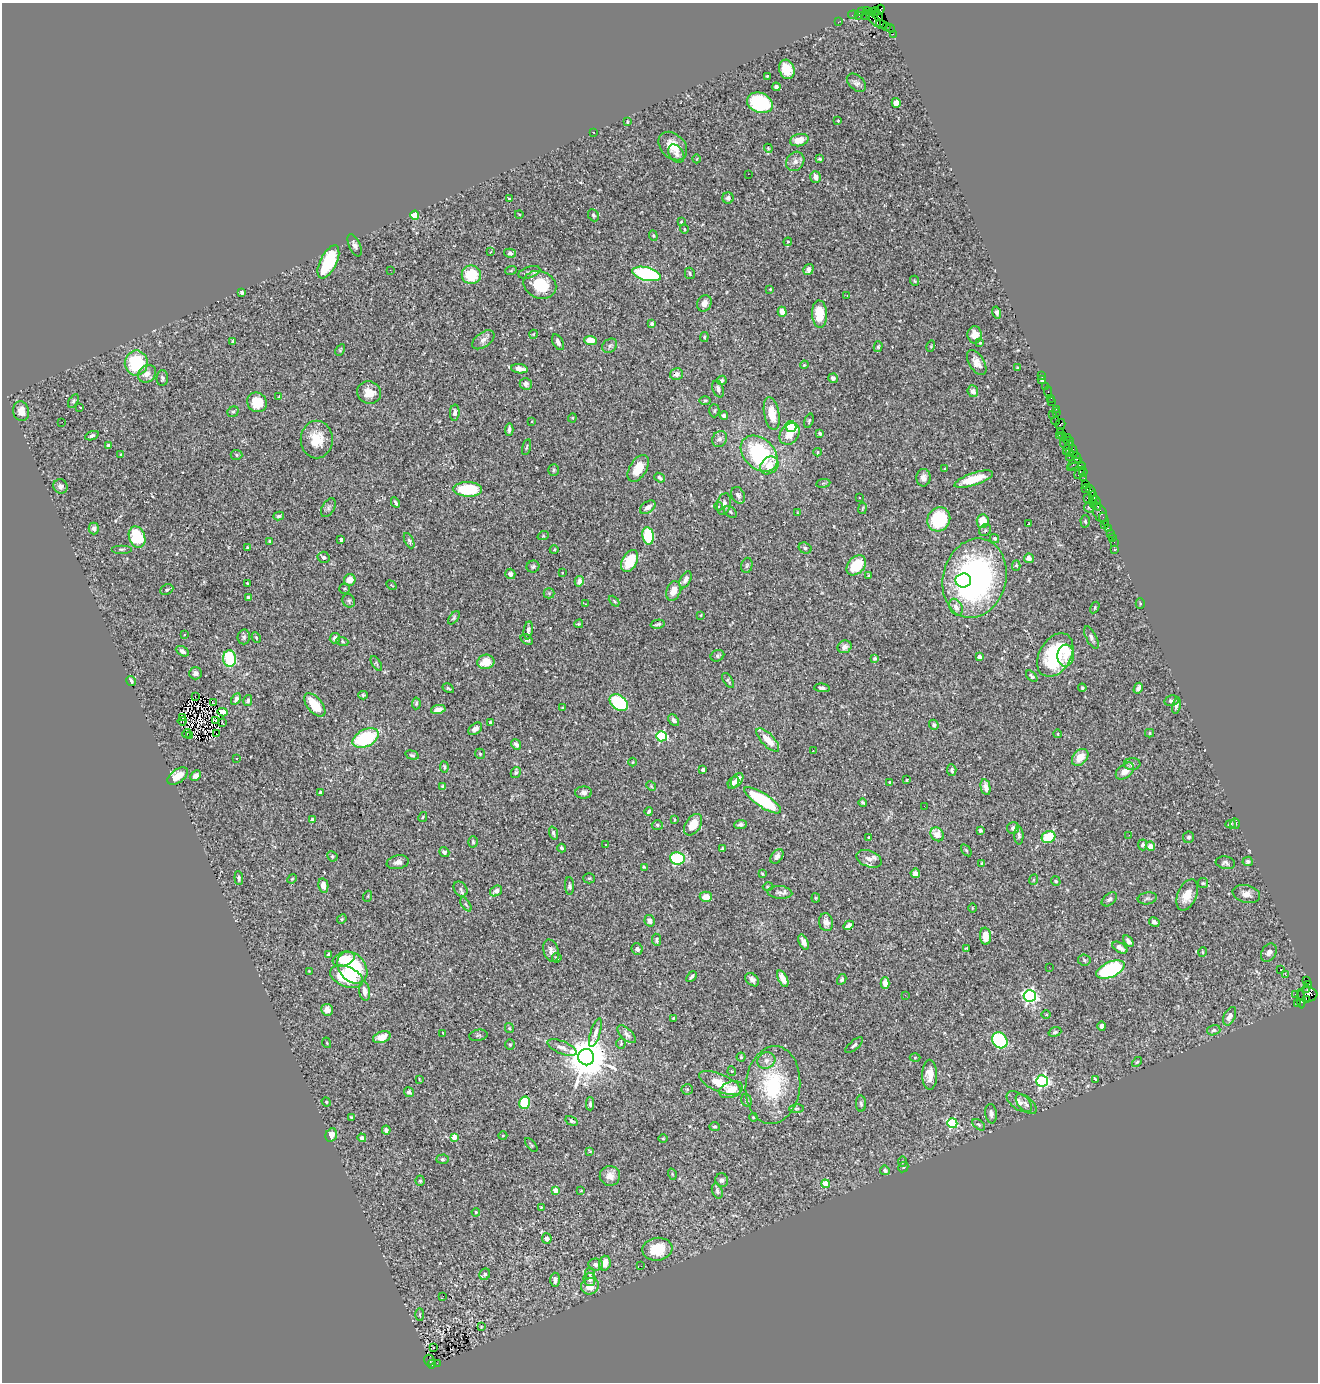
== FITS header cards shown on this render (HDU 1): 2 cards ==
NAXIS1  =                 1316
NAXIS2  =                 1380

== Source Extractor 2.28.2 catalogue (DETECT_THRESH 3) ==
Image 1316 x 1380 px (HDU 1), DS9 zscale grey, 1 PNG px = 1 image px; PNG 1320 x 1384 px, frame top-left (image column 1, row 1380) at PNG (2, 3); each listed source drawn as its Kron ellipse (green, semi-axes under 4 px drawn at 4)
Background 0.744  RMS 0.019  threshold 0.0579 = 3 sigma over >= 5 px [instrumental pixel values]
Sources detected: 506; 5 with non-positive FLUX_AUTO (blend fragments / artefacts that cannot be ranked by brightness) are neither listed nor drawn; of the other 501, the 500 brightest by FLUX_AUTO listed and drawn (1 fainter detections omitted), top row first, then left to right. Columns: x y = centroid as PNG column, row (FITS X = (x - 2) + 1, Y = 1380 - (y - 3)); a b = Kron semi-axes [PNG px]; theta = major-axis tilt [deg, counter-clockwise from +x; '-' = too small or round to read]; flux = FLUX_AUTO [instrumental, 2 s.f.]
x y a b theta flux
880 9 4 3 - 86
866 11 3 2 - 29
861 12 4 3 - 80
872 12 4 2 - 340
875 12 4 3 - 340
853 15 5 2 - 24
858 15 4 3 - 44
878 15 6 4 -53 92
866 16 4 3 - 490
873 19 10 4 -50 580
838 22 2 2 - 12
881 24 5 3 - 61
887 26 3 2 - 39
890 28 4 2 - 35
893 34 3 2 - 9.4
787 69 10 7 -73 28
767 76 3 3 - 1.3
856 83 11 7 -42 4.9
776 87 4 4 - 3.2
760 103 13 10 -21 100
896 103 5 4 - 14
838 121 3 2 - 0.95
627 122 3 2 - 1.2
594 133 2 2 - 0.95
799 140 9 6 14 19
673 146 16 12 -45 22
768 148 4 3 - 1.2
676 154 10 7 -56 6.2
697 159 4 3 - 0.97
820 159 3 3 - 1.7
795 161 10 8 54 6.7
748 174 2 2 - 24
815 177 6 5 - 8.7
728 198 6 5 - 4.5
509 199 4 3 - 1.5
519 214 4 3 - 0.89
415 215 4 4 - 39
593 215 6 5 - 2.4
681 222 4 4 - 1.1
684 229 4 3 - 1.1
653 236 5 4 - 1.6
788 242 4 3 - 1
355 245 12 5 -65 5.1
490 252 3 3 - 1.2
510 253 6 4 -15 3
328 262 18 8 63 73
390 270 2 2 - 1.7
511 270 6 3 21 1.3
808 270 6 5 - 5
529 272 11 5 18 4.6
690 273 6 5 - 2.3
647 274 15 6 -14 150
471 275 9 9 - 45
915 281 5 3 - 1.1
540 285 17 13 -22 49
770 289 3 2 - 1
242 292 4 3 - 3.1
847 295 3 3 - 0.95
704 303 8 7 - 7.4
782 312 5 4 - 12
997 312 6 4 -74 3
819 314 13 7 -87 32
652 324 4 3 - 2.7
534 334 4 3 - 0.98
975 335 8 7 - 13
704 337 5 4 - 1.5
483 340 12 7 36 6.1
591 340 6 4 -3 16
233 342 4 3 - 2.7
558 342 8 5 -61 5.7
980 343 3 3 - 1.3
610 346 8 6 38 3.5
931 346 5 3 - 1.2
878 347 5 4 - 1.6
340 350 6 4 61 1.6
136 363 12 11 - 66
977 363 14 7 -58 11
804 365 4 3 - 1.1
1017 368 3 2 - 1.2
519 369 8 4 -8 12
147 374 10 8 45 9.6
677 374 7 5 14 5.6
1041 375 2 2 - 17
162 378 8 5 89 3.2
833 378 5 4 - 4.5
722 380 5 4 - 2.6
1042 380 4 2 - 1.9
526 384 6 5 - 3.9
1045 386 3 2 - 42
718 389 9 5 -70 4.1
973 391 6 5 - 6.4
1048 392 6 3 -84 49
369 393 12 11 - 16
279 397 3 2 - 1.2
1051 398 4 3 - 52
73 401 7 4 59 2.1
705 401 5 3 - 1.6
257 402 10 9 - 31
1051 402 2 2 - 23
79 407 3 3 - 22
1056 409 2 2 - 19
21 411 10 8 -75 12
714 411 6 5 - 2.1
233 412 6 5 - 2.2
1056 412 4 2 - 33
455 413 8 5 86 5.2
772 414 17 7 -79 22
1052 414 3 2 - 35
724 416 4 3 - 4
572 418 4 4 - 1.3
532 421 3 3 - 2.7
809 421 7 4 73 1.7
1056 421 4 3 - 86
62 422 2 2 - 18
1060 424 5 5 - 120
791 426 5 5 - 70
509 429 6 3 87 3.1
1060 431 2 2 - 54
789 434 11 9 54 17
820 434 4 3 - 2.6
1059 435 2 2 - 14
92 436 7 4 22 2.8
1063 436 3 2 - 22
1068 437 3 2 - 24
317 439 19 16 89 30
719 439 8 7 - 4.8
1069 441 5 4 - 72
1065 444 6 2 -50 46
108 446 4 3 - 2.8
527 447 8 2 75 1.4
1068 448 7 3 64 140
1073 450 6 3 -71 96
818 452 4 3 - 0.91
1070 452 4 3 - 31
759 454 21 15 -43 130
121 455 3 3 - 1.5
236 455 6 5 - 2.3
1069 457 2 2 - 25
1077 458 6 3 -65 180
1074 464 7 3 35 100
769 465 10 8 41 16
1076 467 9 4 12 130
638 468 15 8 59 26
945 469 3 2 - 1.1
554 470 6 5 - 2
1083 472 4 2 - 63
1080 473 7 3 59 91
660 478 6 4 -39 2.4
923 478 9 7 86 6.9
1084 478 2 2 - 2
974 479 20 6 18 31
823 483 7 3 8 1.6
1086 484 3 2 - 65
60 486 7 7 - 4.9
468 489 14 7 -1 66
1086 489 4 2 - 63
1091 490 6 3 -58 95
738 495 9 6 -62 4.7
1093 497 5 3 - 89
860 498 3 2 - 2.6
1087 498 3 2 - 100
395 503 6 3 -63 2.2
1097 503 8 3 -73 140
724 504 11 7 78 6.1
1093 504 3 3 - 80
718 506 4 4 - 1.6
648 507 9 5 35 5.1
328 508 10 6 62 3.7
862 508 6 3 80 1.2
1089 508 5 2 - 0.93
730 512 7 5 -38 2.4
798 513 3 2 - 1
1100 513 10 6 -65 170
279 516 5 4 - 2.8
939 519 12 11 - 76
1104 519 7 3 -66 42
983 521 7 6 - 25
1085 521 6 4 -87 1.9
1029 524 3 2 - 1.2
1104 525 2 2 - 10
94 528 6 5 - 4
1108 528 3 2 - 49
985 530 6 5 - 2.9
1110 533 2 2 - 9.5
543 536 6 3 18 1.4
648 536 9 5 -79 60
137 537 11 8 -69 78
995 538 4 4 - 2.1
1112 538 3 2 - 27
341 539 4 3 - 3.8
270 541 3 3 - 2.1
409 541 8 4 -64 2.7
1114 542 2 2 - 5.4
247 548 4 3 - 1.7
805 548 6 5 - 3.3
121 549 10 3 0 2
554 550 4 3 - 1.1
1114 550 3 2 - 1.8
324 557 6 5 - 2.8
1029 558 5 5 - 6
630 561 12 7 62 41
747 565 8 5 74 2.5
856 565 11 8 46 42
1016 565 5 4 - 1.8
533 567 6 6 - 2.6
562 572 3 3 - 4.3
510 574 5 5 - 4.1
868 575 4 2 - 1
974 578 40 31 75 380
350 580 6 5 - 14
685 580 9 5 64 4.7
963 580 8 7 - 24
579 581 5 4 - 8
247 583 3 2 - 0.93
391 585 5 2 - 1.1
345 589 5 5 - 2.1
167 590 7 5 26 2.4
673 591 10 7 69 13
549 593 5 5 - 1.9
248 597 4 3 - 2.1
349 601 7 6 - 2.5
614 601 6 4 -46 1.7
1140 603 5 4 - 1.6
585 604 3 2 - 0.77
956 607 9 6 -63 7.3
1095 607 6 3 60 1.4
701 615 3 2 - 0.81
454 618 7 4 53 2.1
579 624 4 3 - 1.5
658 624 7 3 13 2.3
528 630 9 4 81 3.7
185 634 3 3 - 6.6
244 637 7 6 - 3.2
256 638 5 3 - 1.7
335 638 5 5 - 3.9
1091 638 12 5 -63 4.5
527 639 6 4 -38 2.6
342 641 6 4 -21 1.9
845 647 7 6 - 5.5
182 651 7 4 -30 4.2
1055 655 23 16 60 120
717 656 7 5 25 2.8
1066 656 11 8 86 12
979 657 4 3 - 8
875 658 3 3 - 1.6
230 659 8 6 -87 62
486 662 8 7 - 21
376 663 8 4 -58 2.3
195 673 6 6 - 4.5
1032 676 7 4 -45 2.6
728 680 8 4 -59 2.4
131 681 5 3 - 3.8
448 688 6 4 -30 1.5
822 688 8 4 -4 2.6
1082 688 4 3 - 1.5
1138 688 5 3 - 4.2
363 695 5 4 - 2
195 696 3 2 - 0.85
236 699 6 4 61 3.6
248 701 5 4 - 2.7
1171 701 7 5 12 4.2
213 703 2 2 - 0.69
416 703 6 4 86 2
619 703 10 7 -38 91
315 705 14 7 -50 29
1176 705 8 4 78 4.5
562 707 4 3 - 1.1
438 709 7 4 11 8.1
223 712 5 4 - 7
182 717 3 2 - 1.1
216 720 4 2 - 0.56
674 720 6 4 -51 3.8
182 721 4 2 - 0.44
222 722 3 2 - 1.6
491 723 4 3 - 2
934 725 5 4 - 2.5
475 729 8 5 38 5.9
1150 733 4 4 - 1.9
187 734 5 2 - 2.8
216 734 3 2 - 1.6
1058 734 4 3 - 0.97
190 736 3 2 - 8.9
661 736 5 5 - 120
366 738 14 8 27 96
768 740 15 6 -46 22
516 744 6 4 -52 4.3
813 750 3 2 - 3.5
480 754 5 5 - 1.9
412 755 7 4 -14 2.1
1080 757 9 7 47 16
237 759 3 2 - 2.2
632 762 4 3 - 0.87
1132 764 8 6 4 3.5
444 767 5 3 - 1.4
703 770 4 3 - 5.9
952 770 6 4 -86 2.8
1125 771 10 6 39 12
516 772 6 5 - 2.2
178 776 12 6 35 16
196 776 6 4 45 5.5
737 780 8 5 57 9.5
907 780 3 3 - 1.2
890 782 3 3 - 1.4
733 783 7 5 51 6.2
651 786 5 4 - 1.4
443 787 4 3 - 2.7
986 787 8 5 -78 6.8
320 792 3 3 - 1.6
584 793 8 6 2 4.3
763 800 21 6 -33 110
863 803 4 3 - 2.2
924 806 2 2 - 2.2
649 811 4 3 - 2.3
423 817 5 3 - 1.3
312 819 4 3 - 7.1
674 820 3 2 - 1.1
741 824 6 4 4 3.5
1230 824 5 4 - 1.8
1235 824 5 4 - 2.2
657 825 5 5 - 2.4
693 825 12 7 56 21
1013 828 6 6 - 4.5
980 830 3 3 - 2.9
553 833 6 4 -71 2.8
937 834 7 6 - 14
1019 835 9 4 -89 3
1129 835 2 2 - 1.8
869 837 3 2 - 1.3
1048 837 7 6 - 53
1189 837 6 5 - 2.6
473 842 5 4 - 1.7
606 845 3 2 - 0.74
1143 845 5 4 - 2.9
1150 846 4 4 - 13
562 848 4 3 - 2.9
722 849 4 3 - 1.6
966 850 7 3 -54 1.8
444 852 5 4 - 3.4
332 856 5 5 - 2.5
777 856 8 5 51 5.5
677 858 7 6 - 120
869 859 13 8 -20 8.4
1248 861 5 4 - 3.1
398 862 11 6 10 7.2
981 863 3 2 - 1.1
1225 863 10 6 -9 3.2
644 867 4 2 - 1.5
915 873 5 4 - 7.6
762 874 3 2 - 1.2
239 878 7 4 -85 2.5
589 878 6 5 - 1.5
292 879 5 4 - 1.3
1033 880 5 3 - 1.5
1056 881 5 4 - 1.9
1203 883 5 5 - 1.8
323 885 7 5 -78 10
570 886 9 4 -88 3.1
768 887 5 3 - 1.3
460 889 8 6 -55 3.4
496 891 6 5 - 5.1
780 892 12 6 -4 5.5
1246 894 14 8 -14 9.4
1187 895 16 9 68 17
368 896 5 3 - 1.1
706 897 6 5 - 14
816 898 4 4 - 1.5
1147 898 9 6 10 3.6
1109 899 9 5 39 3.6
466 904 8 4 -56 2.3
972 908 4 3 - 1
342 919 5 4 - 1.4
650 921 6 5 - 6.3
826 922 9 7 -80 6.5
1154 922 5 4 - 4.2
849 925 5 4 - 5.8
985 936 8 5 -84 20
657 940 6 4 -83 2.9
1128 941 6 4 -56 4.6
803 942 8 4 -65 5.8
966 948 3 3 - 1.1
1120 948 8 4 -32 6.2
637 949 6 5 - 3.9
551 951 11 7 -72 6.1
1203 952 5 3 - 1.3
1269 953 10 7 58 5.7
329 955 4 3 - 4
557 958 5 4 - 2.9
344 959 11 7 20 23
1084 960 6 5 - 2.3
1049 967 3 2 - 1.3
352 968 17 13 -51 88
1110 969 15 7 24 160
1280 969 3 3 - 26
309 971 3 3 - 0.94
1285 974 2 2 - 330
347 977 17 10 -22 70
691 977 6 3 48 2.7
783 979 9 4 -63 12
842 979 6 4 60 2.5
752 980 8 5 -45 4.6
1307 981 4 3 - 120
885 983 6 4 89 9.5
1309 984 3 3 - 19
1307 990 4 3 - 160
365 991 9 5 -80 7.9
1295 994 2 2 - 20
905 995 3 2 - 3
1307 995 10 7 -1 580
1030 996 6 6 - 300
1301 999 9 4 -83 110
1306 999 4 3 - 130
1297 1004 4 3 - 58
327 1010 6 6 - 7.5
1046 1015 5 3 - 1.2
1230 1016 10 5 64 6.7
673 1018 3 2 - 1.3
1101 1026 5 3 - 3.8
509 1028 5 4 - 1.6
1214 1030 7 5 16 3.1
595 1032 15 5 73 5.7
1055 1032 6 4 19 2.4
443 1033 3 3 - 7.6
627 1034 11 5 -44 5.2
478 1035 9 5 10 2.4
382 1037 9 5 20 11
1000 1040 8 7 - 140
327 1043 5 3 - 1.2
621 1044 5 4 - 1.7
510 1045 5 5 - 1.8
854 1045 11 4 41 3.2
562 1047 15 6 -22 7.5
586 1057 8 8 - 5100
741 1057 4 4 - 1.9
915 1057 5 3 - 1.3
766 1060 9 8 - 7.4
1137 1062 6 3 44 1.5
732 1071 4 4 - 1.3
930 1075 15 7 -89 16
419 1079 3 2 - 0.94
1095 1079 3 2 - 1.3
1042 1081 6 5 - 210
720 1083 22 9 -23 24
773 1085 39 27 85 95
687 1089 5 5 - 1.7
731 1090 12 8 19 16
409 1092 5 5 - 3
746 1100 6 5 - 2.8
326 1102 5 4 - 1.3
1019 1102 14 8 -35 8.5
524 1103 6 5 - 41
590 1104 6 4 -90 3
861 1104 8 5 -87 2.7
1026 1104 13 6 -43 5.6
796 1109 7 3 1 1.8
991 1114 10 6 -82 5.4
351 1117 3 3 - 1.2
753 1117 4 3 - 1.5
571 1121 6 4 -32 3
952 1123 5 5 - 99
979 1125 7 4 -39 2.1
714 1127 5 4 - 1.7
386 1130 4 4 - 3.2
331 1135 7 5 66 9.8
503 1136 4 3 - 1.2
454 1137 4 4 - 22
362 1138 4 4 - 4.7
663 1139 5 3 - 1.2
531 1145 8 3 -49 1.6
590 1151 4 3 - 1
442 1159 6 4 2 2.1
902 1162 5 3 - 1.3
903 1167 5 5 - 1.8
885 1170 5 4 - 3.8
672 1174 5 3 - 1.3
610 1176 10 9 - 9.8
722 1180 7 6 - 3.5
420 1181 5 4 - 1.9
826 1184 4 4 - 22
555 1190 4 4 - 20
581 1190 3 2 - 0.85
717 1191 8 5 -71 3.7
541 1207 4 3 - 0.94
476 1212 4 3 - 1.3
547 1239 5 4 - 3.8
657 1249 15 11 8 38
605 1263 7 6 - 13
595 1265 7 6 - 5
641 1266 2 2 - 3.1
590 1273 6 5 - 2.8
485 1274 6 5 - 3.4
589 1279 6 6 - 6.2
555 1280 7 5 -87 5.2
590 1286 9 8 - 15
443 1296 2 2 - 7.4
420 1315 6 3 -90 1.4
481 1327 4 2 - 0.85
433 1348 3 2 - 2.9
429 1360 5 5 - 150
437 1363 2 2 - 37
432 1364 4 3 - 310
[1 fainter detection neither listed nor drawn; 5 non-positive-flux detections neither listed nor drawn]